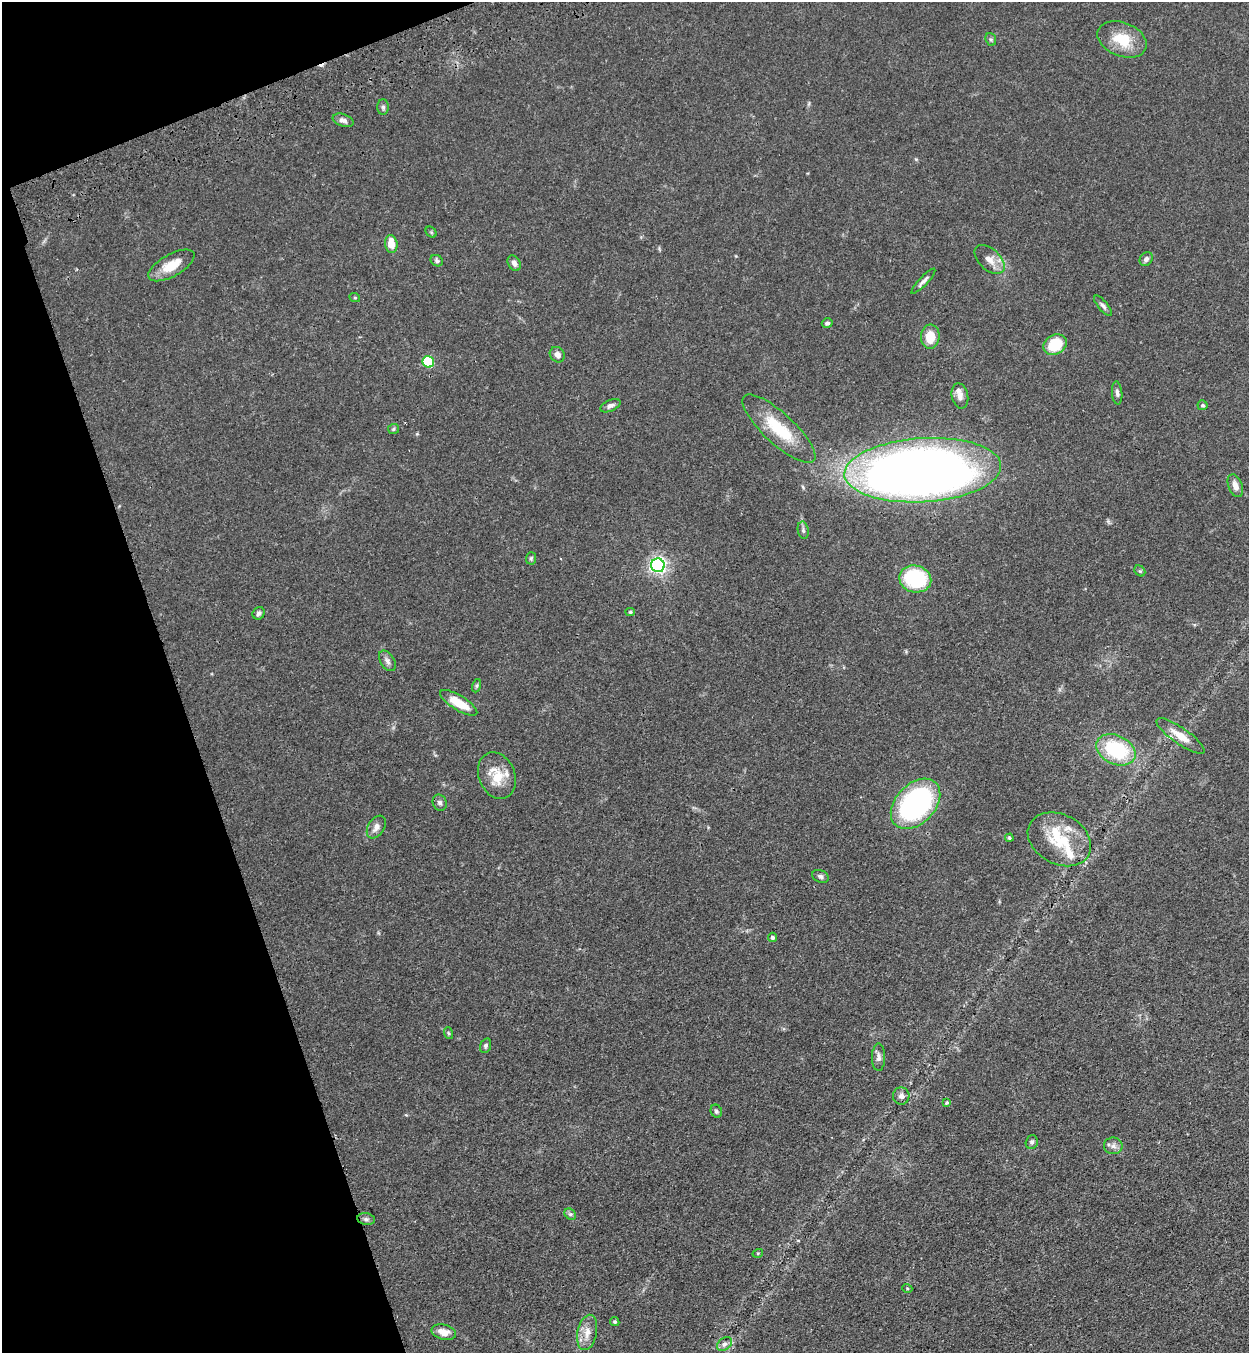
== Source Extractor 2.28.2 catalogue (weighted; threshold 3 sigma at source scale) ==
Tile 5 of 4 x 4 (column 1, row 2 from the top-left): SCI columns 205-1451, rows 2815-4165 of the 5522 x 5630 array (HDU 1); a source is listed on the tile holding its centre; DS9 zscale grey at full resolution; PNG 1251 x 1355 px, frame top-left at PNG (2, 2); each listed source drawn as its Kron ellipse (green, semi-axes under 4 px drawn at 4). Shown black and unused: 17% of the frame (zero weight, under 3 of 4 exposures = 6% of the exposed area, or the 3 px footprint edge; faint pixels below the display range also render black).
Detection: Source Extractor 2.28.2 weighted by HDU 2 'WHT'; one run over the whole footprint, this tile lists its part. Background 0.0704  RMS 0.0041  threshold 0.0184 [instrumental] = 3 sigma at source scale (4.5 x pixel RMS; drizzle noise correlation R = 1.50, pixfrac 1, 0.05/0.05 arcsec/px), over >= 5 px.
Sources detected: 68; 1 cosmic-ray / hot-pixel residue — neither listed nor drawn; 4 inside a brighter listed object's ellipse — not listed separately; the other 63 listed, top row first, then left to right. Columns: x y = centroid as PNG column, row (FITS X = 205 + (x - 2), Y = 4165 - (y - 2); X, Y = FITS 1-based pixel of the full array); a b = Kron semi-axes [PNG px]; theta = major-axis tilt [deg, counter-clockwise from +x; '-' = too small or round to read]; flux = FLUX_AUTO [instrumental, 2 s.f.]
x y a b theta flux
991 39 6 5 - 0.7
1122 39 25 17 -22 12
383 107 8 5 -89 0.92
343 120 11 6 -19 1.6
431 232 6 4 -45 0.52
391 244 9 6 -83 5.4
990 259 18 10 -43 4.2
1146 259 7 6 - 1.3
437 261 6 5 - 0.8
514 263 8 6 -61 1.9
171 265 26 11 29 7.9
923 281 17 4 47 1.4
355 298 5 3 - 0.4
1103 306 12 5 -51 1.3
827 323 5 5 - 0.9
930 337 12 9 85 7.3
1055 345 12 9 29 13
557 355 8 7 - 1.8
428 362 6 5 - 24
1117 393 11 5 -84 1.3
960 396 13 8 -79 2.5
1203 405 5 5 - 0.81
610 406 11 5 23 1.4
394 429 5 5 - 0.6
779 429 47 15 -43 19
923 470 78 32 3 590
1235 486 12 7 -69 2.8
803 530 9 5 -80 1.1
531 558 6 5 - 0.66
658 565 7 6 - 120
1140 571 6 5 - 0.6
915 579 16 13 -12 31
630 612 4 4 - 0.55
259 613 6 5 - 1.1
387 661 11 7 -58 1.6
476 686 7 4 71 0.68
459 703 21 7 -32 9.5
1180 736 29 8 -35 5.8
1116 750 21 14 -25 29
497 776 24 18 -68 10
440 803 8 7 - 1.3
915 804 29 20 46 79
376 827 12 8 57 2.4
1009 838 4 4 - 0.57
1059 839 33 24 -29 18
821 876 9 6 -24 1.1
772 937 5 4 - 0.9
448 1033 6 4 -71 0.53
486 1046 7 5 72 0.96
878 1057 13 6 89 1.7
901 1096 8 8 - 1.8
947 1102 4 3 - 0.67
716 1111 7 5 -65 0.85
1032 1142 7 6 - 0.98
1113 1146 9 8 - 1.9
570 1214 6 5 - 0.87
366 1219 9 5 -8 1.1
758 1253 5 3 - 0.4
907 1288 5 3 - 0.37
615 1322 5 4 - 0.63
444 1332 12 7 -14 3.8
587 1332 18 9 78 4.2
724 1344 8 6 39 1.3
Overlapping masked pixels (flux is a lower limit): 1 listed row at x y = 923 470